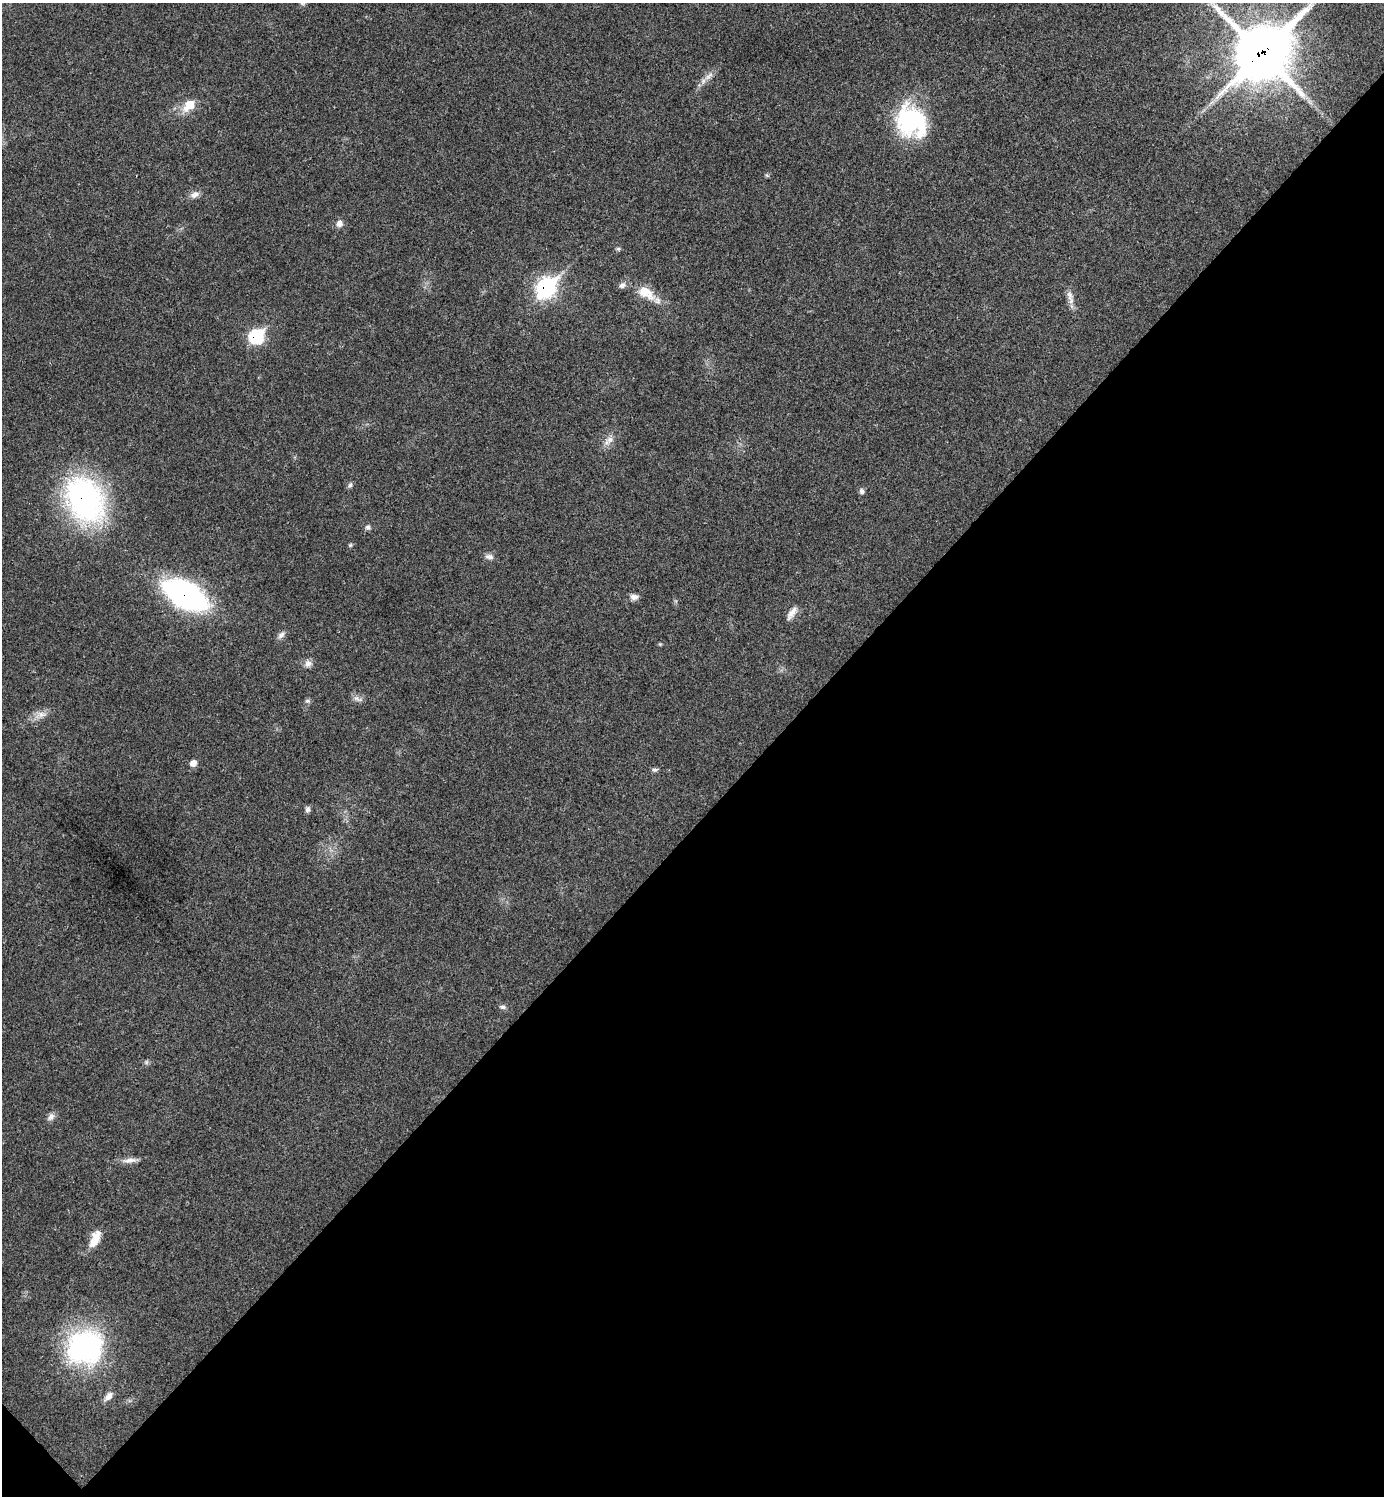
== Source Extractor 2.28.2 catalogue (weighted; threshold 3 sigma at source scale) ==
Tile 15 of 4 x 4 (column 3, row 4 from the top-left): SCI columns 2924-4305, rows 7-1500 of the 5987 x 5987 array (HDU 1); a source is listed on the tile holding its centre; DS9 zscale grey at full resolution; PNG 1386 x 1498 px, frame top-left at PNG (2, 3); no overlay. Shown black and unused: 45% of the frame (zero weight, under 3 of 4 exposures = <1% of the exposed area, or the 3 px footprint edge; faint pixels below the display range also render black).
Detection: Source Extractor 2.28.2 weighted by HDU 2 'WHT'; one run over the whole footprint, this tile lists its part. Background 0.0192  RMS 0.004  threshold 0.0181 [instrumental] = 3 sigma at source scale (4.5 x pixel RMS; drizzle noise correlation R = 1.50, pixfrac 1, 0.05/0.05 arcsec/px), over >= 5 px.
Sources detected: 39; all 39 listed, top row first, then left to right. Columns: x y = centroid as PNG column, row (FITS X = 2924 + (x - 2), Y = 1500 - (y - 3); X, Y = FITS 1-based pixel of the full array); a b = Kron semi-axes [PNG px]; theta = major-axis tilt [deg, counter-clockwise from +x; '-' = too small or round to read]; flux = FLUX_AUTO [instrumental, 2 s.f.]
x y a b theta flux
302 3 7 5 -22 0.87
1262 52 25 21 46 1400
709 76 17 5 42 2.6
189 105 13 9 45 8
911 121 38 32 -51 41
195 194 13 8 24 2.2
339 223 9 8 - 2.1
618 249 6 5 - 0.63
622 285 9 7 29 1.6
546 287 12 9 52 98
646 293 26 14 -31 8.3
1069 295 17 7 -75 2.7
256 336 9 8 - 37
610 440 13 8 42 2.7
350 485 9 5 60 0.9
862 491 7 6 - 1.2
84 499 40 29 -65 110
368 527 7 7 - 1.2
350 545 6 4 45 0.54
489 557 12 7 -6 1.6
185 595 35 20 -28 100
634 597 10 7 -4 2
791 613 19 7 57 2.7
281 635 11 7 46 1.5
660 644 5 5 - 0.42
308 663 10 9 - 2.1
358 699 14 6 -18 1.6
307 701 7 5 0 0.86
41 714 13 8 -4 2.7
193 763 8 7 - 2.4
655 770 8 5 8 0.9
308 809 8 6 83 1.1
502 1007 9 5 -6 1.1
146 1062 6 6 - 0.77
51 1116 11 8 61 1.8
129 1160 21 6 4 2.7
95 1239 22 10 66 6.5
85 1347 46 42 22 64
108 1396 15 8 48 2.3
Overlapping masked pixels (flux is a lower limit): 5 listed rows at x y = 1262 52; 546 287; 256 336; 84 499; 185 595
Isophote crosses this tile's border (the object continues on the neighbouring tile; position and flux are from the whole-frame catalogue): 2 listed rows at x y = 302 3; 1262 52